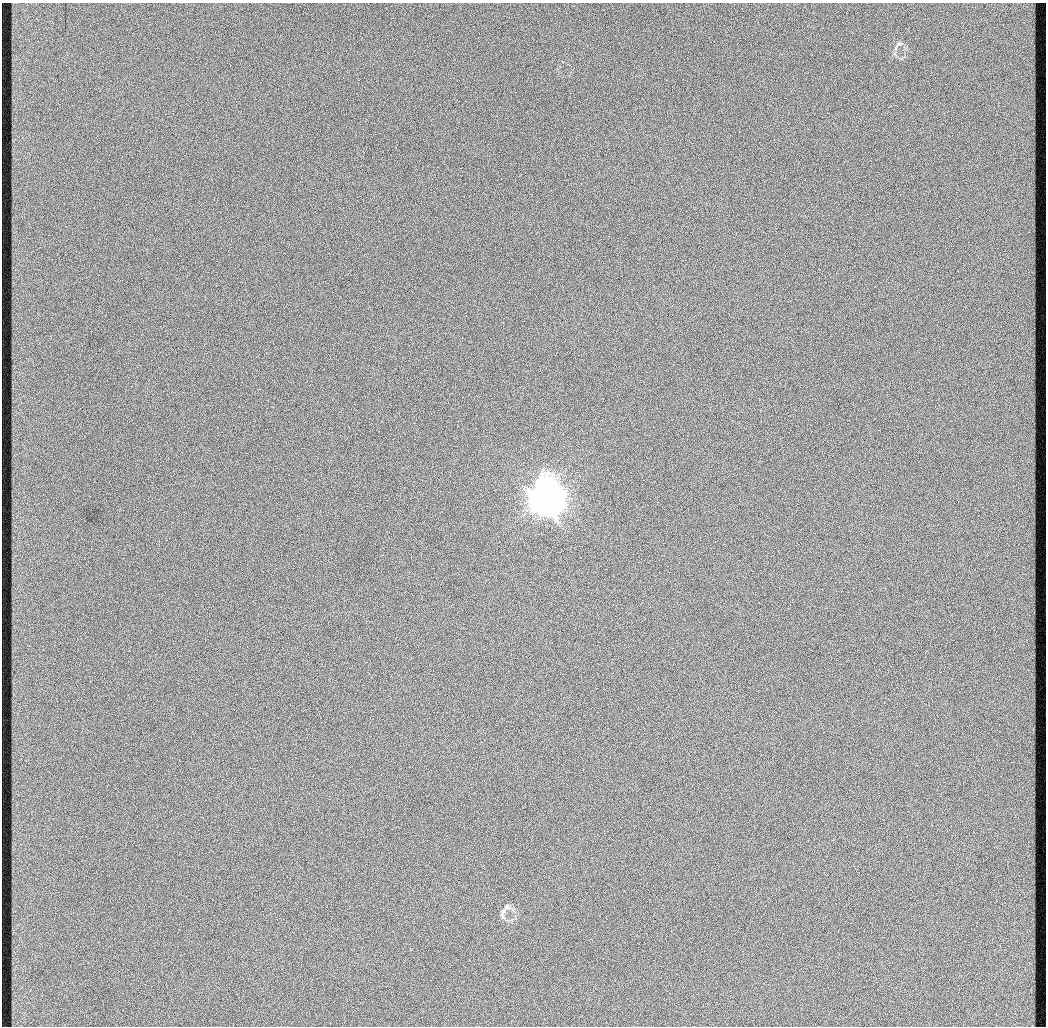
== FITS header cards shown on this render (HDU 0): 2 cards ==
NAXIS1  =                 1044 / length of data axis 1
NAXIS2  =                 1024 / length of data axis 2

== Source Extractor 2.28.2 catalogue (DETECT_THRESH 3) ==
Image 1044 x 1024 px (HDU 0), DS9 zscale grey, 1 PNG px = 1 image px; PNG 1048 x 1028 px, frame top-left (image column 1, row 1024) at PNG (2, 3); no overlay
Background 342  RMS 9.7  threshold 29.1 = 3 sigma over >= 5 px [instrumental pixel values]
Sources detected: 6; all 6 listed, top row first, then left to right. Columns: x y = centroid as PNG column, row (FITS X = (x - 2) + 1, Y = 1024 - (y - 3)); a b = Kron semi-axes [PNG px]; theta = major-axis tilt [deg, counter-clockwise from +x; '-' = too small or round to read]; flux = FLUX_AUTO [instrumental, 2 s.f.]
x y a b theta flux
898 44 8 4 19 1300
545 491 12 9 -9 340000
540 498 19 8 81 330000
549 504 22 14 45 400000
507 907 9 8 - 2300
503 912 11 5 65 2300